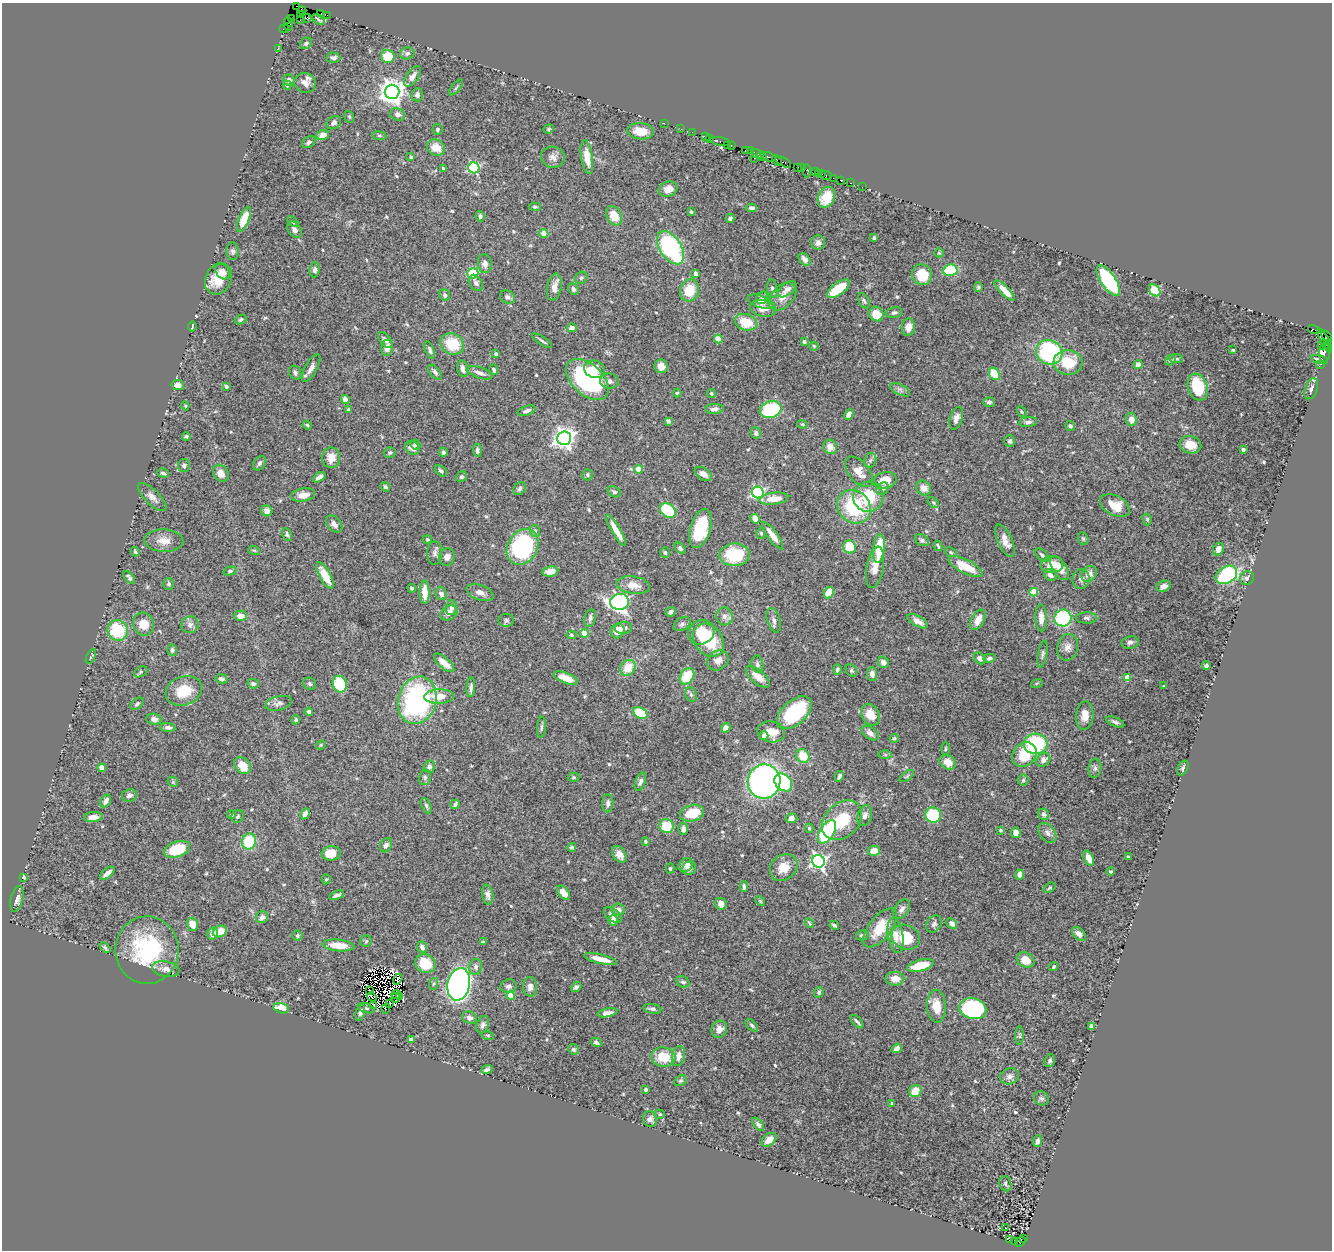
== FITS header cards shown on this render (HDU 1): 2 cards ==
NAXIS1  =                 1330
NAXIS2  =                 1248

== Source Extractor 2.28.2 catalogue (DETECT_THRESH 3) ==
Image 1330 x 1248 px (HDU 1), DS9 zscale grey, 1 PNG px = 1 image px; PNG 1334 x 1252 px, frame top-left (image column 1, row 1248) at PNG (2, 3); each listed source drawn as its Kron ellipse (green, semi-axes under 4 px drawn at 4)
Background 1.35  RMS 0.046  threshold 0.138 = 3 sigma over >= 5 px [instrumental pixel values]
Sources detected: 572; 6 with non-positive FLUX_AUTO (blend fragments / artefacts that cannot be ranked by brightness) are neither listed nor drawn; of the other 566, the 500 brightest by FLUX_AUTO listed and drawn (66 fainter detections omitted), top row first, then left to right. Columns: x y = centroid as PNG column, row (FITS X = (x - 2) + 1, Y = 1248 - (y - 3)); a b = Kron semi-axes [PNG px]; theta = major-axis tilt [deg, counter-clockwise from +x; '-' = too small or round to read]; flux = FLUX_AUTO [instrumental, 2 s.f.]
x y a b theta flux
297 6 2 2 - 17
302 10 4 3 - 52
321 13 2 2 - 63
300 15 4 3 - 47
327 15 2 2 - 26
307 18 4 2 - 57
291 19 3 2 - 63
300 20 4 2 - 63
318 20 7 2 -39 3.8
289 22 5 2 - 87
288 26 3 3 - 43
284 29 5 2 - 71
306 43 6 5 - 7.7
278 48 3 2 - 20
407 53 7 6 - 9.2
388 56 7 6 - 73
333 58 7 5 -3 9.9
412 76 11 6 55 16
289 80 6 5 - 10
305 83 11 10 - 26
287 85 5 4 - 5.9
456 88 10 3 51 4.4
392 92 7 7 - 3100
417 95 6 5 - 9.7
398 114 7 6 - 15
349 117 6 4 -69 4.3
334 123 8 6 37 11
664 123 2 2 - 44
437 129 5 5 - 5.6
549 129 5 4 - 4
681 129 2 2 - 36
641 131 13 8 -5 51
692 132 2 2 - 32
323 135 6 5 - 23
379 136 7 3 -8 4.4
705 137 2 2 - 47
709 139 3 2 - 50
720 141 10 3 -11 140
309 142 7 5 37 7.4
727 145 2 2 - 29
731 145 3 2 - 100
436 147 9 8 - 39
745 151 3 2 - 79
750 151 2 2 - 57
758 154 6 3 -28 170
762 156 5 3 - 350
411 157 4 3 - 4.7
553 157 12 10 -13 18
587 157 17 5 -81 41
768 157 7 3 -19 370
754 158 2 2 - 8.4
777 161 6 3 -52 140
783 162 9 3 -31 300
443 168 3 3 - 4.1
474 168 5 5 - 370
797 168 3 2 - 45
801 168 3 2 - 86
807 171 6 3 -87 27
815 172 2 2 - 85
818 173 3 2 - 93
822 174 3 3 - 83
826 176 6 3 -5 230
833 178 2 2 - 26
841 180 4 3 - 190
851 183 3 2 - 120
862 187 2 2 - 23
668 189 9 7 19 31
826 197 11 8 63 54
535 207 6 4 -2 4.6
751 208 5 4 - 10
691 212 3 3 - 3.5
480 216 5 4 - 8.1
614 216 10 7 -63 54
730 218 4 4 - 9.8
244 219 13 5 68 61
293 221 6 4 -44 5.1
295 230 9 6 -56 13
544 233 4 4 - 46
874 238 4 3 - 5.6
818 243 7 7 - 16
670 248 18 10 -56 370
233 251 9 6 -84 8.5
939 253 4 4 - 3.6
805 259 7 5 -50 15
485 264 9 7 -83 17
315 270 7 5 83 8.5
950 270 7 5 10 110
223 272 8 6 -52 16
473 273 5 5 - 100
696 274 4 3 - 19
922 275 10 10 - 75
581 278 6 5 - 5.8
218 279 16 12 64 72
1108 281 18 7 -56 310
476 283 9 6 -57 11
554 287 13 7 79 25
978 287 4 4 - 4.7
573 289 6 5 - 9.3
772 289 9 5 -79 8.1
787 289 11 5 38 15
838 289 13 6 36 98
689 290 11 9 73 73
1155 290 6 5 - 160
1005 291 14 4 -46 31
445 295 6 5 - 8.3
782 296 16 10 45 31
507 297 8 6 -29 11
762 298 7 5 50 8.3
864 301 8 5 -60 6.4
761 302 14 6 -18 16
763 308 13 8 -10 32
894 313 8 5 11 7
876 314 7 7 - 47
241 319 6 4 27 7.6
746 322 11 8 -19 76
192 326 5 2 - 3.5
908 327 9 6 87 27
572 328 5 4 - 16
1314 329 6 2 -17 100
1327 336 6 3 -43 250
718 339 4 4 - 62
385 340 9 5 -50 11
1325 340 13 3 -62 250
542 341 11 2 -33 6.2
804 342 3 3 - 4.9
452 344 12 10 -30 95
1322 345 4 3 - 140
1327 345 4 3 - 280
814 346 4 4 - 4
387 348 8 6 81 24
430 350 9 4 -70 7.6
1233 350 3 3 - 4.2
1049 352 13 12 - 330
1324 353 10 5 88 440
496 354 4 4 - 7.8
1176 358 7 4 -7 7.2
1320 359 9 3 -15 14
1170 360 6 4 35 5
1068 363 14 12 -5 92
1321 364 2 2 - 21
1138 365 4 4 - 13
661 366 7 6 - 21
311 368 15 6 61 17
463 369 8 5 -75 17
594 369 10 8 -14 29
494 370 5 4 - 7.9
435 372 8 5 -51 9.4
295 373 7 6 - 7
480 373 14 5 -19 16
994 374 6 5 - 72
587 379 25 15 -42 420
609 381 9 7 -9 13
178 385 6 5 - 20
226 386 4 3 - 11
1198 387 14 9 -73 120
1311 389 11 6 70 13
900 390 10 5 -28 9.3
677 393 4 4 - 3.8
711 393 5 4 - 5
345 400 4 4 - 19
989 402 6 5 - 8.4
185 406 4 4 - 3.4
348 409 4 4 - 4.8
715 409 9 5 4 13
771 410 11 8 17 240
527 411 9 4 19 11
1022 412 6 3 -58 3.6
849 415 5 4 - 21
956 418 11 6 72 18
1131 419 7 5 -77 23
668 421 4 3 - 6
1028 422 9 5 8 10
803 424 5 4 - 4.1
307 425 4 4 - 4
1070 426 5 4 - 6.4
756 433 6 5 - 7.8
186 436 4 4 - 5.2
564 438 7 7 - 2000
1010 441 6 5 - 6.6
415 445 5 4 - 6.1
1190 445 11 8 -14 44
830 447 7 7 - 28
412 448 8 6 -34 20
1243 449 3 3 - 8.4
477 450 6 4 -84 8
443 452 4 4 - 7.5
390 453 6 5 - 5.1
331 458 10 9 - 32
870 460 8 6 68 7.2
259 463 8 5 58 9.5
184 465 7 6 - 7.5
638 469 4 4 - 49
441 471 7 4 -39 6.7
859 472 18 10 -50 38
163 473 6 3 -16 5.7
221 473 9 7 -53 23
703 474 9 6 -33 23
587 475 5 5 - 5.7
319 477 7 4 36 13
461 477 6 5 - 5.9
885 480 12 8 15 50
385 487 5 4 - 6.7
520 488 7 5 46 7.2
923 488 8 7 - 20
883 489 7 5 46 7.1
614 492 7 5 -31 7.8
758 492 6 5 - 570
303 495 12 6 8 23
152 497 18 7 -44 21
868 497 15 15 - 120
774 499 14 6 7 39
933 503 6 4 -48 4.8
1115 505 16 10 -27 57
854 507 18 16 -47 210
668 510 9 6 -38 180
267 511 6 5 - 16
755 519 5 4 - 35
1147 519 6 4 -74 5
334 524 10 6 -48 15
701 528 20 10 73 150
616 530 18 4 -60 35
535 531 6 5 - 6.3
761 533 5 4 - 4.3
287 535 7 4 -63 6
773 536 16 5 -54 33
427 539 5 4 - 3.4
1083 539 6 5 - 5.2
922 540 7 5 -28 6.7
164 541 19 11 -2 34
1005 541 17 7 -66 27
938 546 5 3 - 4.6
523 547 19 15 60 410
850 547 6 6 - 86
680 548 6 4 -45 6.6
879 548 14 5 83 100
1218 549 6 5 - 15
254 550 6 3 -18 3.6
135 552 5 4 - 5.7
665 552 5 4 - 5.2
951 552 6 4 -24 4.9
435 553 12 7 89 13
735 555 15 11 3 140
1042 555 8 5 -45 6.6
447 557 9 7 66 19
1052 565 11 8 7 33
965 566 18 7 -27 79
875 567 21 8 80 33
1060 568 13 7 -56 36
230 571 7 4 14 5.3
550 572 8 5 8 27
1089 574 9 7 44 24
325 575 15 5 -61 46
1050 575 7 5 -36 12
1226 575 11 8 31 390
129 577 7 4 -51 7.9
1247 578 7 6 - 11
1081 579 10 8 83 14
169 584 6 5 - 5.4
633 585 17 8 -9 34
1164 586 7 5 22 16
412 588 4 4 - 5.8
425 592 11 5 -89 42
480 592 14 7 -20 19
1034 592 4 4 - 86
829 593 6 5 - 50
441 594 6 5 - 14
620 602 9 8 - 970
451 608 7 6 - 11
671 612 5 4 - 9.6
449 613 9 7 31 20
240 616 6 5 - 21
724 616 9 8 - 15
590 618 9 5 79 11
1041 618 13 6 -88 24
1063 618 8 8 - 250
1086 618 11 5 -1 9.9
506 620 7 6 - 6.9
774 620 12 6 -73 14
978 620 11 6 62 29
918 621 11 5 -29 18
143 624 12 10 -65 45
682 624 9 6 30 9.6
190 625 9 8 - 13
623 628 8 6 5 13
118 630 10 10 - 160
618 631 7 6 - 36
701 632 13 12 - 51
584 633 4 4 - 59
571 635 5 4 - 4.7
709 640 18 14 -52 150
1130 642 8 6 10 9.8
1068 647 13 10 78 22
172 650 6 5 - 8.2
1043 654 13 4 80 7.7
91 656 8 3 64 4
980 658 7 5 -42 9.6
989 658 6 4 12 6.6
718 660 11 9 33 21
883 662 6 5 - 17
444 663 12 5 -41 32
757 664 8 6 -80 9.6
1206 666 4 3 - 9.5
628 668 8 7 - 67
837 669 5 4 - 7.1
851 670 6 5 - 6.1
141 672 7 5 28 5.9
872 674 7 5 -87 17
687 676 9 6 54 90
758 677 15 6 -41 38
1127 677 4 4 - 44
566 678 12 5 -20 50
221 679 6 4 -10 8.7
1037 683 6 4 19 3.7
253 684 5 4 - 8.7
310 684 7 6 - 6.1
340 684 8 7 - 130
1164 686 4 3 - 3.8
471 687 10 4 86 9.8
184 691 19 14 19 77
691 694 7 5 -69 6.9
439 697 14 7 2 45
417 700 24 19 73 570
279 703 13 7 13 14
137 704 7 5 38 6
309 712 4 4 - 11
640 713 7 5 -33 93
794 713 21 12 42 230
870 715 11 9 -57 46
1085 715 14 8 85 33
154 719 7 5 -6 14
296 720 4 4 - 6.2
1115 722 10 4 -24 8.9
168 727 7 4 -5 10
541 727 11 3 86 6.6
726 728 5 4 - 18
771 732 14 10 -9 50
870 733 9 6 -34 15
764 736 4 4 - 25
894 738 4 4 - 4.9
1036 744 12 10 4 230
321 745 5 4 - 3.6
945 749 7 3 89 3.7
885 755 6 4 -1 4.8
1024 755 13 11 44 98
803 756 7 6 - 67
1043 760 7 6 - 16
948 762 8 7 - 36
242 765 9 7 -48 47
429 767 6 5 - 12
102 768 4 4 - 39
1095 768 9 6 81 9.7
1183 768 8 5 61 6.3
839 776 5 3 - 8
907 776 8 4 36 4.8
425 777 8 6 78 7
574 777 6 4 -1 4.2
1023 780 5 5 - 5.5
764 781 17 16 - 1100
173 782 6 4 -47 3.8
640 782 9 5 69 9.5
783 782 10 7 -46 280
129 795 7 6 - 12
106 801 7 4 60 15
608 803 9 5 88 11
455 804 5 3 - 6.2
426 806 8 4 -66 6
692 813 12 8 14 89
305 814 6 4 61 15
1043 814 6 5 - 11
232 815 4 4 - 7.7
865 815 11 7 75 13
933 815 8 7 - 160
238 816 7 6 - 5.7
93 817 9 5 6 23
791 818 6 5 - 13
842 820 23 16 44 110
666 826 7 7 - 97
809 828 4 4 - 4.4
683 829 6 5 - 10
1000 830 4 4 - 5.9
827 832 13 7 58 350
1016 833 5 4 - 21
1047 833 11 7 -51 15
249 841 8 7 - 150
645 842 4 3 - 4.3
386 845 7 5 61 11
572 847 4 4 - 6.2
177 849 13 7 19 110
874 851 6 5 - 37
331 853 9 7 7 49
619 854 9 6 -54 21
1128 857 3 2 - 3.7
1088 858 8 4 -67 23
818 861 6 6 - 860
685 865 8 6 31 17
784 867 15 12 40 44
670 868 5 4 - 5.3
689 868 7 6 - 15
1111 871 4 4 - 4.7
107 873 8 4 39 17
1020 875 5 4 - 18
23 877 4 3 - 3.9
326 879 5 4 - 3.9
744 887 5 3 - 5.6
1049 888 6 4 34 5
564 893 8 5 -51 29
337 895 8 3 21 8.9
488 895 10 5 -81 13
17 899 13 6 77 18
760 901 5 4 - 3.5
721 904 6 5 - 23
902 909 11 7 53 15
618 910 6 6 - 18
613 915 10 6 -39 19
262 917 6 5 - 11
613 920 5 4 - 21
809 923 5 4 - 3.5
952 923 6 4 -42 12
192 924 6 5 - 35
934 924 9 7 54 8.6
834 925 5 3 - 5.6
880 928 23 11 51 74
220 932 7 5 26 50
213 933 6 5 - 21
1079 934 8 5 -46 20
862 935 6 5 - 6.5
297 936 5 5 - 4.8
895 936 17 8 -81 31
906 937 14 12 -26 88
366 941 5 5 - 4.6
483 942 4 4 - 4.1
338 945 16 6 -5 53
105 947 6 3 -43 5.9
422 947 6 5 - 14
147 950 34 31 89 310
600 959 17 4 -14 38
1026 960 9 7 -30 43
425 964 10 9 - 92
921 965 14 5 14 67
476 967 8 6 78 11
1054 967 5 3 - 3.8
166 969 14 7 -11 22
398 979 6 3 55 5.7
895 979 9 7 -2 30
683 982 7 5 -30 8.2
433 984 6 3 70 4.3
459 984 16 11 79 1500
509 986 8 6 9 11
530 987 10 7 -87 14
576 987 6 4 42 7.9
370 991 3 2 - 5.7
819 992 5 4 - 5.2
396 994 5 3 - 6
511 996 4 4 - 66
372 997 5 3 - 5.4
400 997 2 2 - 3.4
396 998 5 2 - 6.9
390 1004 3 2 - 3.7
374 1006 3 2 - 4.4
936 1006 16 9 -86 43
281 1008 8 5 -13 60
366 1008 9 4 -18 6.1
386 1008 5 3 - 3.7
652 1009 9 4 -10 10
973 1009 14 10 -14 350
360 1012 8 4 77 9.1
607 1013 10 4 11 15
469 1018 7 6 - 14
857 1022 8 3 -49 6.4
483 1025 9 6 71 9.6
752 1025 7 4 -45 6.1
1091 1026 4 3 - 10
719 1029 9 7 60 21
488 1036 6 4 -17 4.5
1020 1036 9 4 -89 6.2
411 1040 4 4 - 16
596 1042 5 4 - 7.3
897 1048 5 4 - 11
573 1049 5 5 - 6.2
678 1056 10 6 79 24
663 1057 12 9 -9 70
1050 1060 6 5 - 6.7
487 1070 6 4 22 9.1
1010 1076 10 8 18 14
680 1081 6 5 - 5.2
645 1089 3 3 - 7
915 1091 6 6 - 52
1041 1098 7 6 - 8.1
892 1103 3 3 - 4.6
660 1114 5 4 - 4.3
650 1119 8 7 - 13
758 1124 8 4 -51 7.5
769 1140 8 5 40 25
1038 1141 6 4 69 11
1005 1184 8 6 -71 7.2
1005 1228 3 2 - 3.4
1024 1238 4 2 - 160
1009 1240 3 2 - 9.2
1015 1242 4 3 - 170
1020 1242 6 4 38 310
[66 fainter detections neither listed nor drawn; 6 non-positive-flux detections neither listed nor drawn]